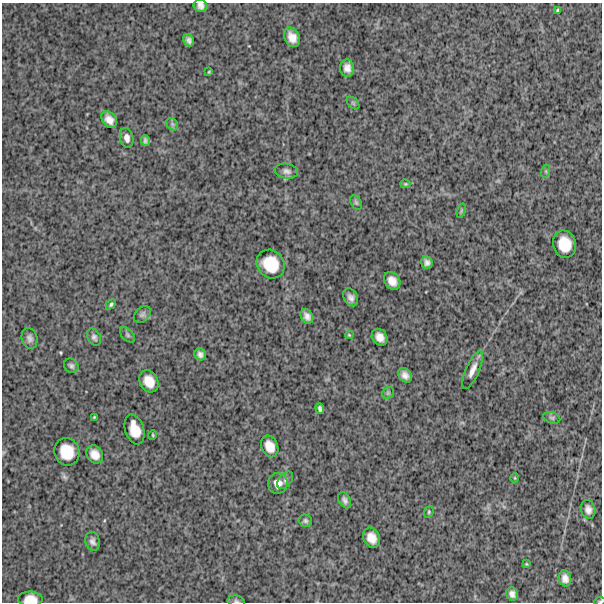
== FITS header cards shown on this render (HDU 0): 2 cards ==
NAXIS1  =                  600
NAXIS2  =                  600

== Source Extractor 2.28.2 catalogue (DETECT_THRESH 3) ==
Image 600 x 600 px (HDU 0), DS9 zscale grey, 1 PNG px = 1 image px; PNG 604 x 604 px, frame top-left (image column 1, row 600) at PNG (2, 3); each listed source drawn as its Kron ellipse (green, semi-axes under 4 px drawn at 4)
Background 1440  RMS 290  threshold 856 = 3 sigma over >= 5 px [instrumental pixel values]
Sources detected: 58; all 58 listed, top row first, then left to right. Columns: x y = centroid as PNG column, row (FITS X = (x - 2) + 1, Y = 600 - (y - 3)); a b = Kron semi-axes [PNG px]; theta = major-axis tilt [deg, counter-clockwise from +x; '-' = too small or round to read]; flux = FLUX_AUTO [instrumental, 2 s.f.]
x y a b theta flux
200 6 7 6 - 83000
557 10 4 3 - 24000
292 37 10 7 -63 170000
189 40 6 5 - 71000
347 68 8 7 - 120000
209 72 3 3 - 18000
353 103 7 4 -45 34000
109 120 9 7 -50 140000
172 124 7 5 -47 45000
127 138 10 6 -78 99000
145 141 5 4 - 50000
286 171 12 7 -9 83000
546 171 6 4 72 27000
405 184 5 4 - 21000
356 203 8 5 -63 35000
461 211 7 4 72 28000
565 244 14 11 -76 380000
427 262 6 5 - 76000
271 264 15 13 -48 500000
392 281 9 7 -55 160000
351 297 9 6 -60 90000
111 304 6 3 45 34000
142 314 10 6 45 55000
307 316 8 5 -58 89000
127 335 9 5 -46 42000
349 335 4 3 - 20000
94 337 9 6 -63 54000
380 337 9 7 -52 140000
29 338 10 8 -75 80000
200 354 6 5 - 72000
71 366 8 6 -45 53000
473 370 20 6 67 150000
405 375 8 6 -50 99000
149 381 11 9 -63 250000
388 393 6 5 - 36000
320 409 5 4 - 45000
94 417 3 2 - 17000
552 418 9 5 -18 42000
135 429 15 9 -72 300000
153 435 5 3 - 20000
270 446 11 8 -66 210000
67 452 14 12 -70 410000
95 454 9 8 - 170000
515 478 5 3 - 17000
285 480 10 6 50 48000
278 483 10 10 - 140000
345 500 8 5 -62 65000
588 510 9 7 -75 100000
429 512 6 4 71 28000
305 521 7 6 - 45000
371 538 10 8 -65 200000
92 541 10 7 -77 75000
526 564 3 2 - 15000
565 578 8 6 -76 110000
512 594 7 5 -60 89000
30 599 12 7 0 220000
236 601 8 5 -10 43000
600 601 6 4 10 22000
At the frame edge (FLAGS 8, measured only in part): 4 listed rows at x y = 200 6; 30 599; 236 601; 600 601